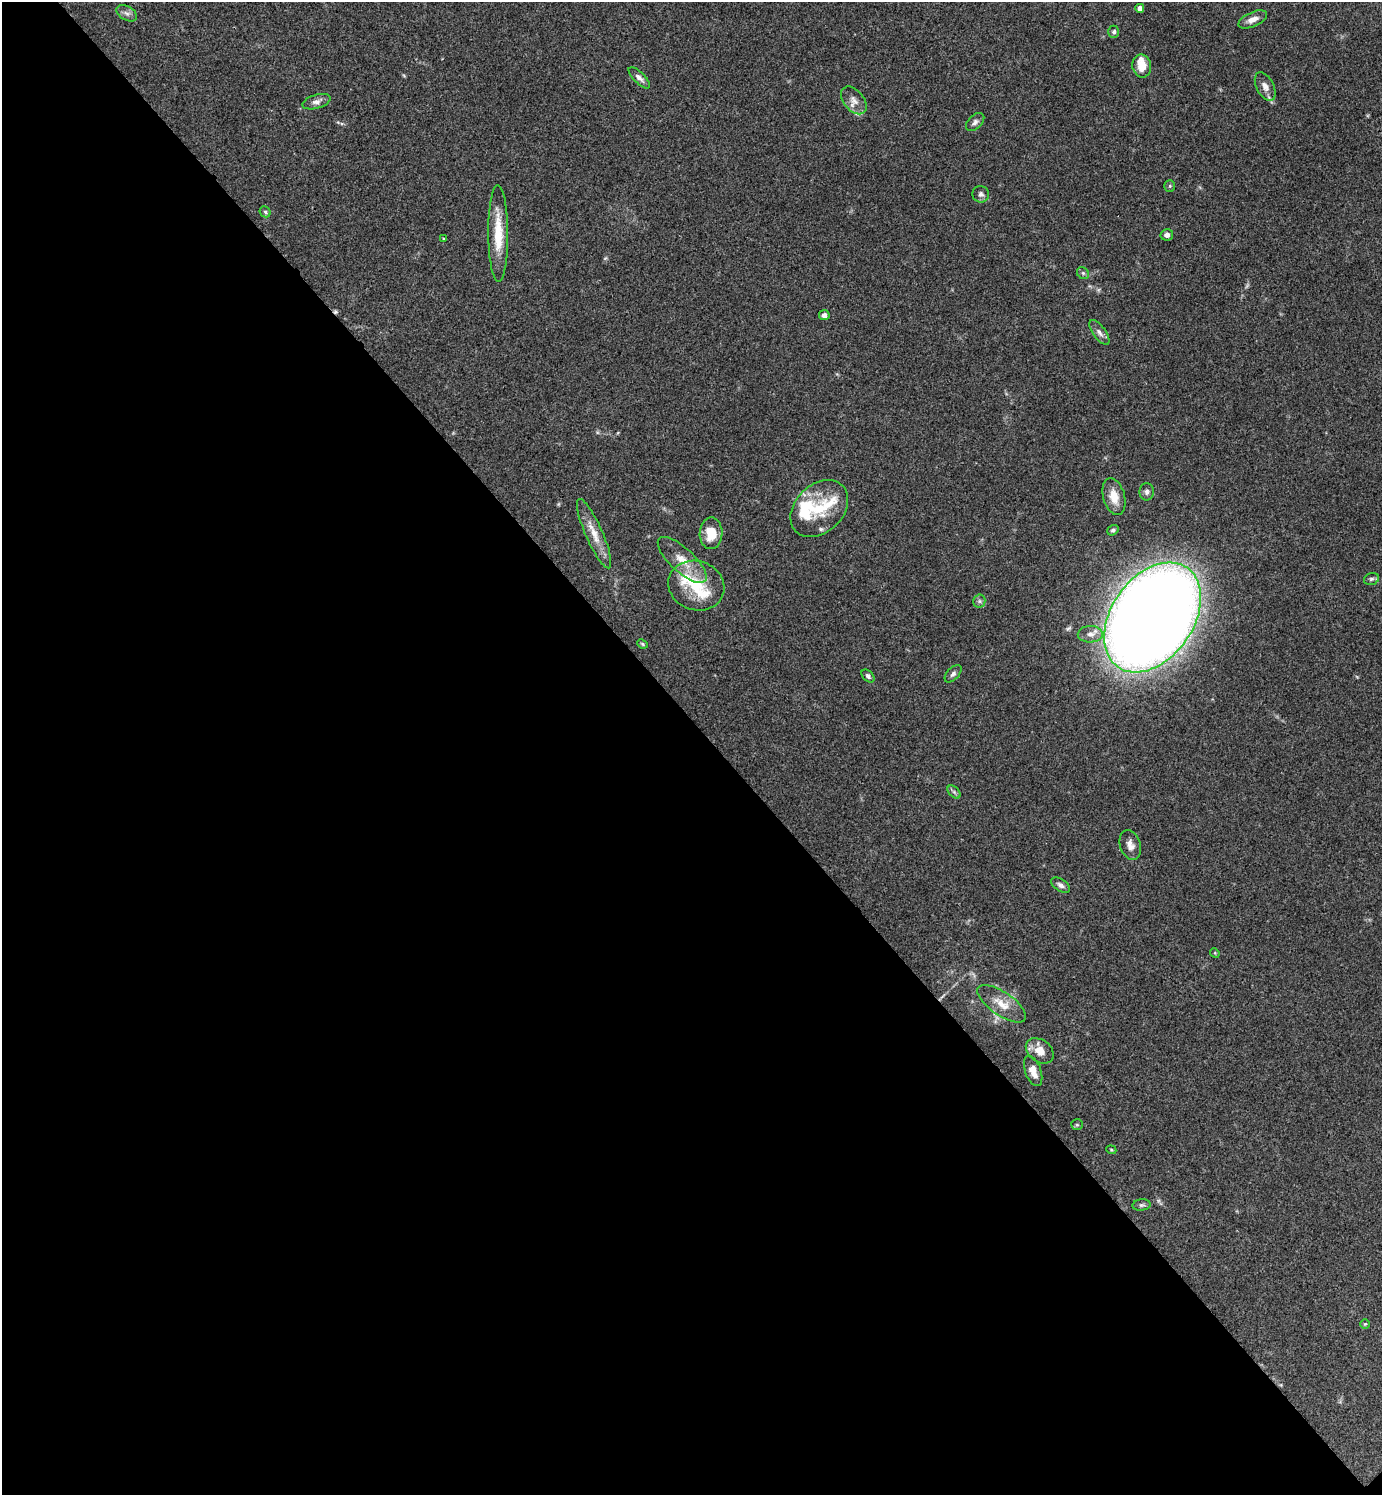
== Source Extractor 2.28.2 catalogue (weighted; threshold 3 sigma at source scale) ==
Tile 14 of 4 x 4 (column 2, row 4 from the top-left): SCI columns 1540-2919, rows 6-1498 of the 5980 x 5981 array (HDU 1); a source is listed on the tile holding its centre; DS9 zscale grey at full resolution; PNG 1384 x 1497 px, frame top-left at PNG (2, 2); each listed source drawn as its Kron ellipse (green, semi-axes under 4 px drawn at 4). Shown black and unused: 52% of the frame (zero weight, under 3 of 4 exposures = <1% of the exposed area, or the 3 px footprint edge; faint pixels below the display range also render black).
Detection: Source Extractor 2.28.2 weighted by HDU 2 'WHT'; one run over the whole footprint, this tile lists its part. Background 0.115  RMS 0.0066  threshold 0.0295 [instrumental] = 3 sigma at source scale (4.5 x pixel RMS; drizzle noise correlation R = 1.50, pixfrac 1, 0.05/0.05 arcsec/px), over >= 5 px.
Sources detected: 54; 1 too faint to see at this stretch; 1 inside a brighter object's white glare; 1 cosmic-ray / hot-pixel residue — neither listed nor drawn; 6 inside a brighter listed object's ellipse — not listed separately; the other 45 listed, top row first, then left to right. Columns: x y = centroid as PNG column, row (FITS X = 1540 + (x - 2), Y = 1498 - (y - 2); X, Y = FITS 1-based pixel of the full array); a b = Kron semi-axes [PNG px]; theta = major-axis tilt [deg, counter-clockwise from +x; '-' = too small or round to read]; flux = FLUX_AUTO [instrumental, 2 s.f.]
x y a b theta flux
1140 8 4 4 - 3.5
127 13 11 7 -30 2.7
1253 19 15 7 23 5.3
1114 32 6 5 - 1.6
1142 66 11 9 -77 9.1
639 78 14 5 -44 3
1265 86 15 8 -63 4.4
854 100 16 10 -51 5.4
316 102 14 7 17 3.3
975 122 11 7 44 2.4
1170 186 6 5 - 0.99
981 194 8 8 - 2.2
265 212 6 5 - 1.2
498 233 48 10 -89 20
1167 235 6 5 - 2.8
444 239 4 3 - 0.67
1083 273 6 5 - 1.3
824 315 5 5 - 2.5
1099 332 14 6 -54 3.1
1147 492 8 7 - 2.3
1114 497 19 10 -74 9.4
819 508 33 24 44 29
1113 530 6 5 - 1.4
711 533 16 11 89 13
594 534 38 8 -66 11
682 560 31 12 -43 13
1371 579 8 5 17 1.5
696 586 28 24 -19 26
979 601 6 6 - 1.6
1152 617 60 41 55 1800
1090 634 12 8 2 4.4
642 644 5 4 - 0.88
953 674 10 6 46 2.1
868 676 8 5 -46 1.6
954 792 8 4 -45 1.5
1130 845 15 10 -71 5.1
1061 885 11 6 -33 2.5
1215 953 5 4 - 0.7
1002 1004 28 11 -34 11
1040 1051 15 11 -36 8.6
1033 1071 16 8 -69 6.9
1077 1125 6 5 - 0.99
1111 1150 5 4 - 0.78
1142 1205 9 5 6 1.6
1365 1324 5 5 - 0.84